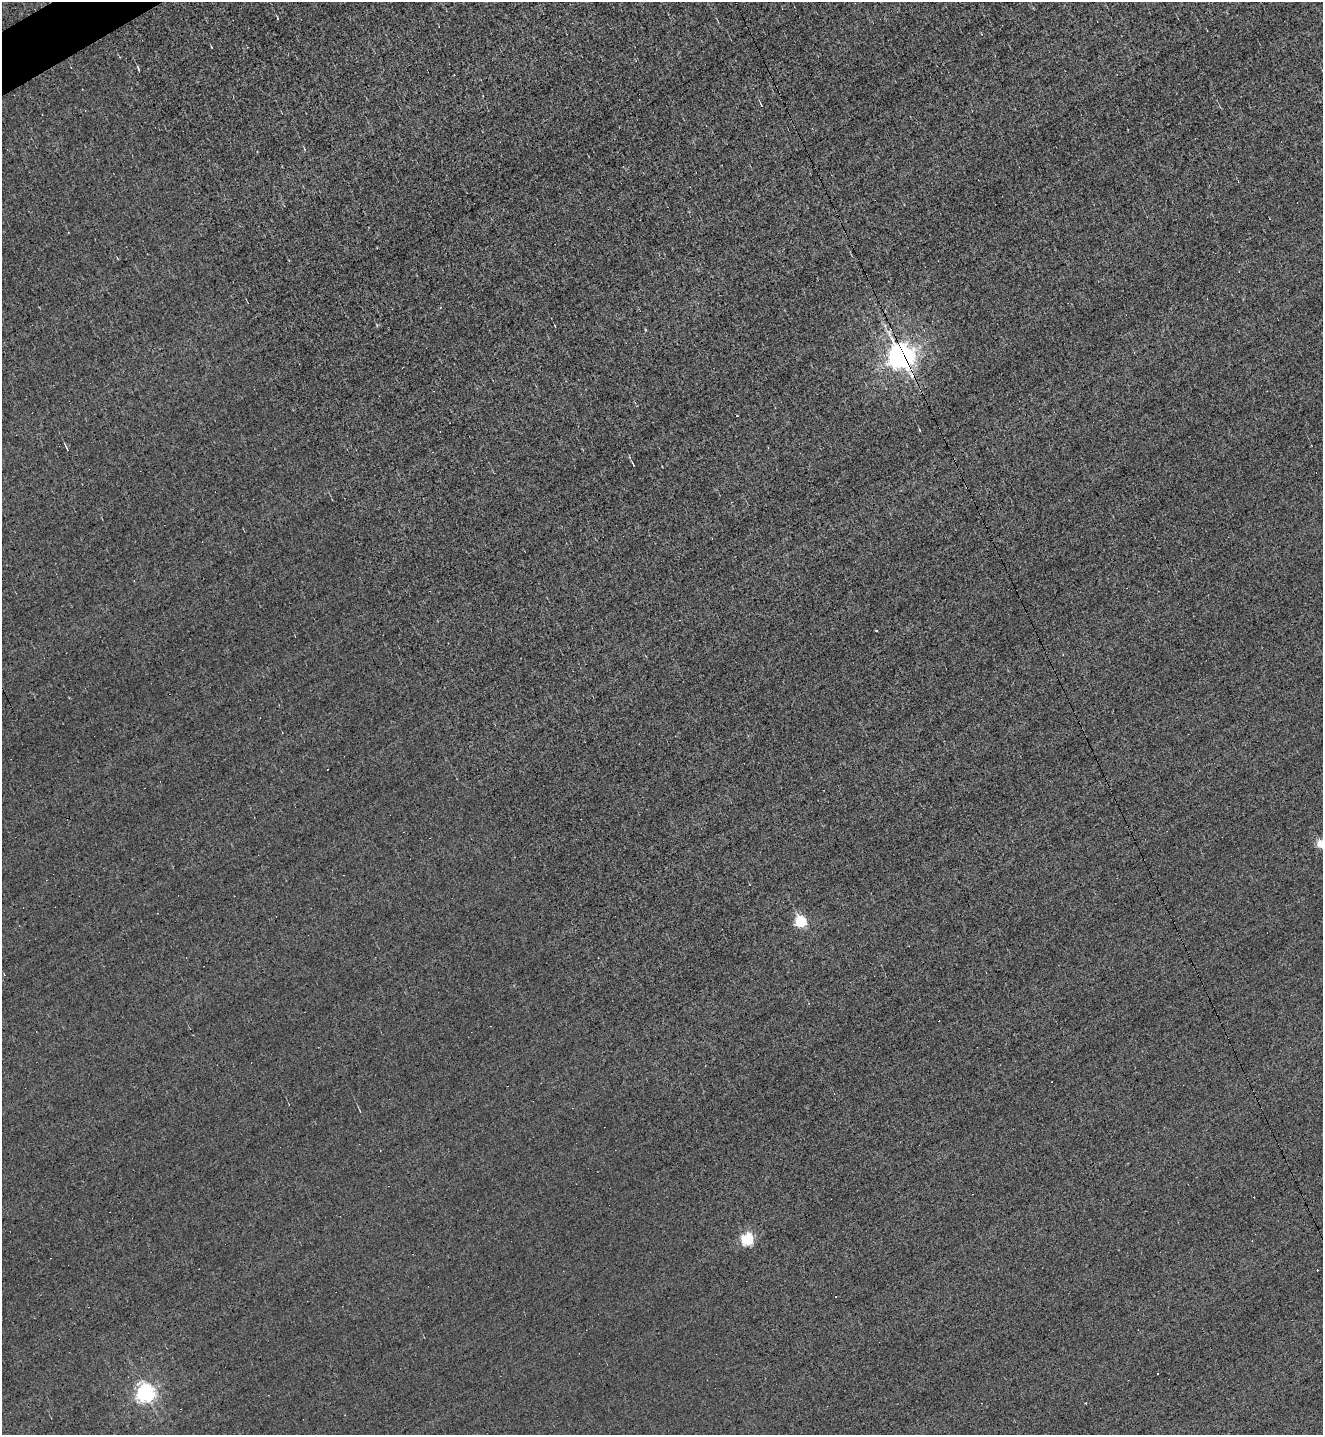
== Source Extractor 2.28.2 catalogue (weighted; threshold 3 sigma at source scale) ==
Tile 11 of 4 x 4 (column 3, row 3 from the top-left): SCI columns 2796-4116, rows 1434-2866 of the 5725 x 5731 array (HDU 1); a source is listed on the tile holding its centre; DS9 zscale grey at full resolution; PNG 1325 x 1437 px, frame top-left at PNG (2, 2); no overlay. Shown black and unused: <1% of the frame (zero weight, under 3 of 5 exposures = <1% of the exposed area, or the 3 px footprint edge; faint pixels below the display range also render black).
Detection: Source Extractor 2.28.2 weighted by HDU 2 'WHT'; one run over the whole footprint, this tile lists its part. Background 6.80e-04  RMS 0.043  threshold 0.194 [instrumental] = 3 sigma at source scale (4.5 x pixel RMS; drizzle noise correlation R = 1.50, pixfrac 1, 0.05/0.05 arcsec/px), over >= 5 px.
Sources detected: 18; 7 cosmic-ray / hot-pixel residue — not listed; the other 11 listed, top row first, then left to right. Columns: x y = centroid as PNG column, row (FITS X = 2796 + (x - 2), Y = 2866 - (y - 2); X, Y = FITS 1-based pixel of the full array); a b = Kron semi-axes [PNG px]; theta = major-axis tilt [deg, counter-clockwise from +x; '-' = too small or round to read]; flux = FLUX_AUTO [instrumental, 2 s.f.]
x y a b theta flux
277 18 4 3 - 3.3
138 68 6 2 -70 5.6
761 104 6 2 -58 4.1
555 326 4 2 - 3.3
902 356 8 7 - 6700
66 447 10 2 -65 6.5
633 464 6 2 -56 5.3
1322 844 5 5 - 200
801 922 6 5 - 470
748 1239 5 5 - 610
145 1392 6 6 - 2200
Overlapping masked pixels (flux is a lower limit): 1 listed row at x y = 902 356
Isophote crosses this tile's border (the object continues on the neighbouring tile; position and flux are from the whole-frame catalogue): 1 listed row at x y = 1322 844
Unlisted compact peaks at least as high as the median listed source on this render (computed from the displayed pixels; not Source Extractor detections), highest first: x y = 876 630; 1085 1403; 377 325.